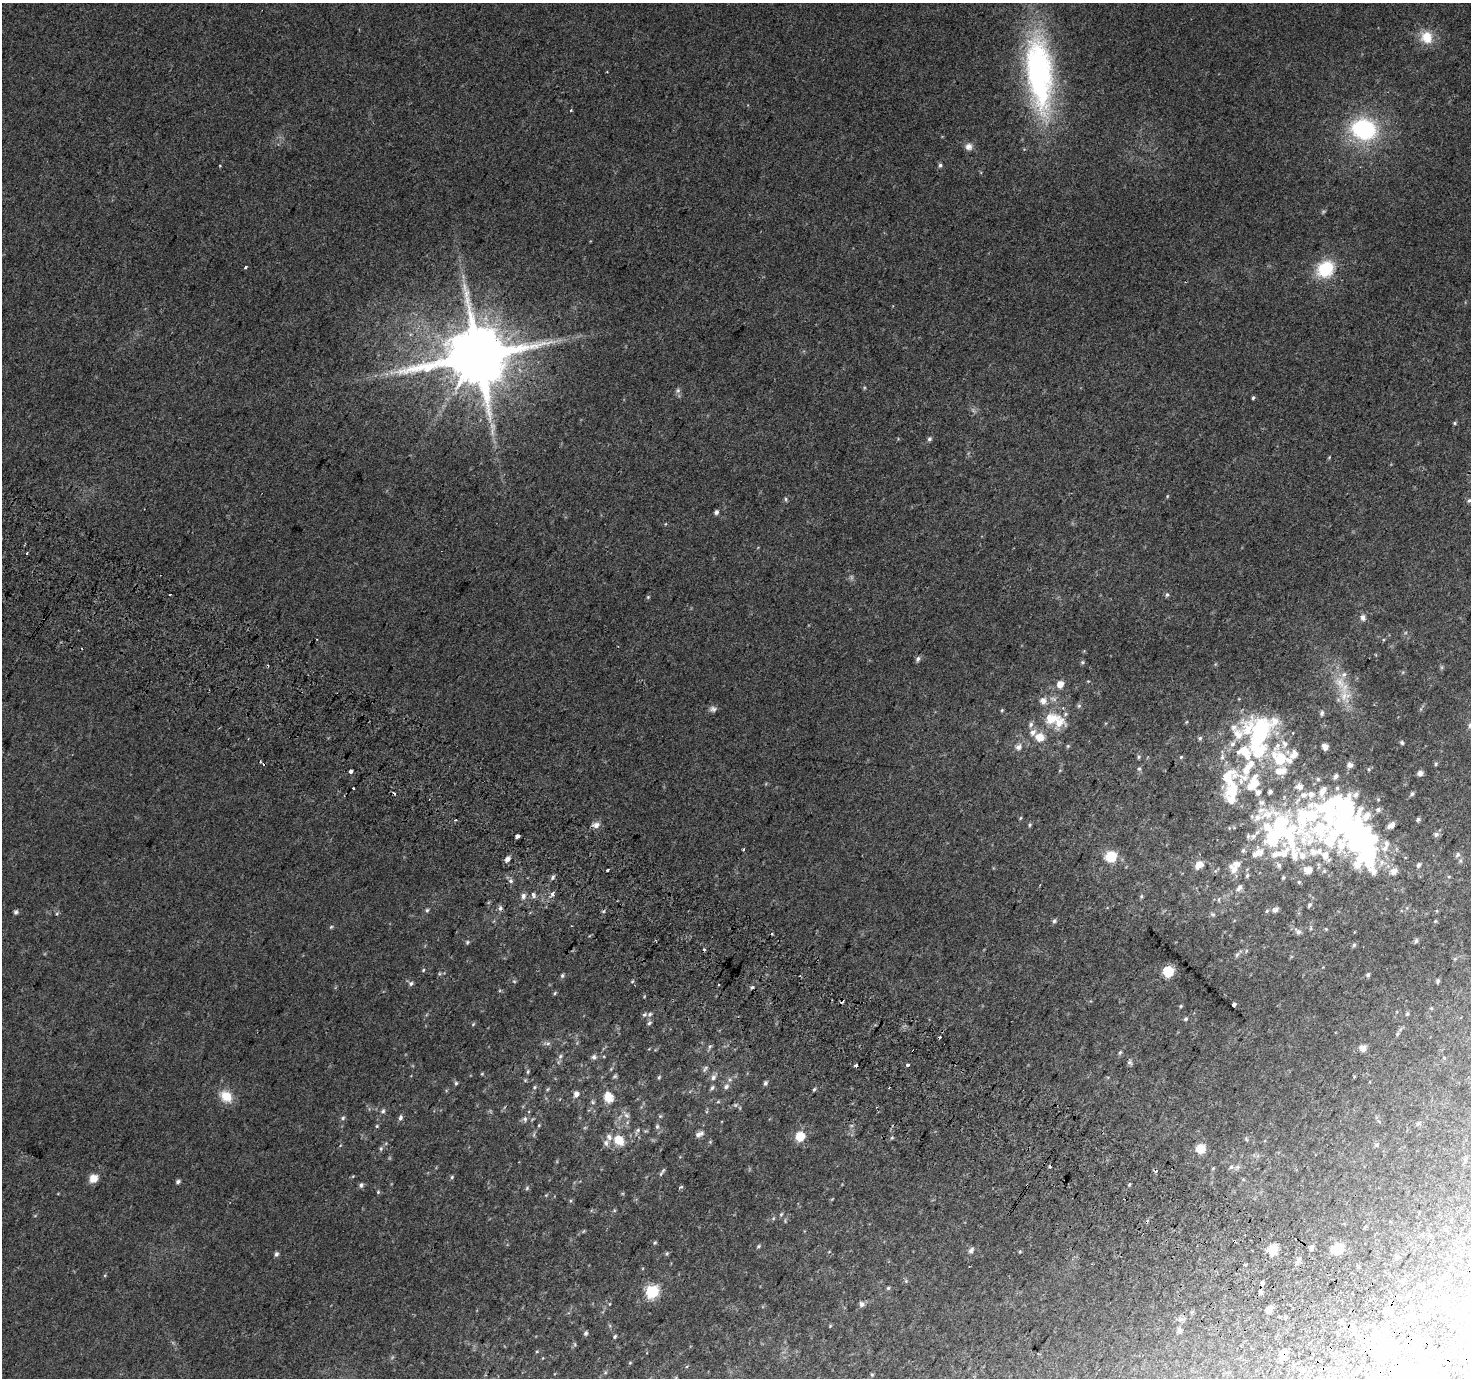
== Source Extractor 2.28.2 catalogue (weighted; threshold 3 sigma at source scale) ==
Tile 6 of 4 x 4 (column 2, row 2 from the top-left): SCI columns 1502-2970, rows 3047-4422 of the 5932 x 6025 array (HDU 1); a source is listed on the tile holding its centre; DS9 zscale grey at full resolution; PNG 1473 x 1380 px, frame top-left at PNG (2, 3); no overlay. Shown black and unused: <1% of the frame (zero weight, under 2 of 3 exposures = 2% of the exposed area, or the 3 px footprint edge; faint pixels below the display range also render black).
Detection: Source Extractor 2.28.2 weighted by HDU 2 'WHT'; one run over the whole footprint, this tile lists its part. Background 0.0371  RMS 0.011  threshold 0.048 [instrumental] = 3 sigma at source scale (4.5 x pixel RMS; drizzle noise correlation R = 1.50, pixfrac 1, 0.0396/0.0396 arcsec/px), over >= 5 px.
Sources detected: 305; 4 too faint to see at this stretch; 8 inside a brighter object's white glare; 11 cosmic-ray / hot-pixel residue — not listed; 40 inside a brighter listed object's ellipse — not listed separately; the other 242 listed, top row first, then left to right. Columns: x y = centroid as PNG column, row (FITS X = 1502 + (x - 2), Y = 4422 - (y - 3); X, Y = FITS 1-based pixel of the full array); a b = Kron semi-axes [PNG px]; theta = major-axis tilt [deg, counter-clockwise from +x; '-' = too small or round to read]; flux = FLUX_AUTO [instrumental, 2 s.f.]
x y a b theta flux
1427 37 17 15 -60 21
1039 74 95 31 -84 260
1364 129 26 21 -16 110
969 147 9 9 - 5.4
940 165 6 4 74 2
220 166 2 2 - 1.2
245 267 3 3 - 2.7
1325 269 18 15 41 48
478 356 19 16 19 11000
678 390 6 5 - 2.4
1253 398 5 3 - 1.6
1455 423 5 4 - 1.5
929 439 6 5 - 2.2
1329 457 4 4 - 1
1167 496 5 3 - 0.95
786 499 5 5 - 1.7
1469 500 7 6 - 2.6
716 512 5 4 - 3
27 553 3 2 - 0.96
1167 595 6 5 - 2
648 597 5 4 - 1.4
1363 617 7 6 - 4.8
918 659 7 5 61 3.2
1082 662 6 5 - 1.7
1344 674 9 7 43 4.7
1060 684 6 6 - 10
1344 696 18 10 82 16
1043 701 7 7 - 7.3
1079 706 6 5 - 1.8
713 709 9 7 -5 3.4
1002 710 5 4 - 1.2
1322 713 7 5 86 3
1051 719 16 11 25 22
1186 722 5 3 - 0.94
1031 724 7 6 - 3.1
1470 725 8 6 36 4.1
1033 732 9 7 46 6.1
1261 732 34 18 56 120
1238 734 27 11 -58 20
1039 737 8 7 - 16
1200 738 6 5 - 1.9
1402 743 5 5 - 1.9
1285 744 12 10 87 9.7
1068 746 6 5 - 1.4
1018 747 8 6 35 4.8
1325 747 5 5 - 7.2
1294 754 13 9 50 9.7
1139 757 6 4 64 1.5
1181 757 4 4 - 1.3
1222 757 9 6 81 3.5
1280 759 14 12 49 33
1436 764 5 4 - 1.5
1350 765 6 5 - 5.2
1248 767 43 15 59 51
1139 769 6 5 - 1.6
1369 769 5 4 - 1.5
351 771 3 3 - 16
1420 773 6 5 - 5.1
1318 779 5 5 - 1.6
1300 786 8 6 7 7.5
353 788 3 3 - 3.7
1258 792 8 6 -53 5.9
1270 792 5 5 - 2.7
1412 794 6 5 - 2.2
1021 818 5 3 - 1.2
1418 819 4 3 - 2
456 820 3 2 - 1.4
596 825 10 8 18 5.5
1030 825 6 4 69 1.5
1350 825 58 45 -32 230
1283 828 106 45 -51 270
1436 834 6 6 - 2.6
517 836 4 3 - 18
1272 838 41 20 -82 76
743 849 3 3 - 3.1
1243 850 6 5 - 2.1
1255 854 8 6 49 4
1458 855 7 6 - 2.3
1111 856 10 10 - 26
507 859 7 5 45 4.7
1199 865 11 8 44 10
1419 865 6 5 - 2.3
1233 869 13 8 -55 8.4
608 870 4 2 - 2.1
1309 870 10 9 - 10
1394 871 10 8 48 6.6
1247 875 6 4 69 1.7
553 877 7 4 52 2.2
1283 878 5 4 - 1.6
510 881 7 7 - 2.9
1299 882 5 4 - 1.3
1239 888 11 6 55 4
533 894 5 4 - 4.5
552 894 5 5 - 5.4
523 896 7 6 - 4.5
1141 896 6 4 71 1.5
1219 900 7 3 82 1.5
1309 905 6 4 58 2.1
427 910 6 5 - 1.6
1275 910 8 6 33 3.1
1267 911 5 4 - 1.5
16 912 6 5 - 2.2
1213 914 7 4 -19 1.9
1054 921 6 5 - 2.3
1435 921 4 4 - 1.1
331 927 5 4 - 1.4
1311 928 6 4 72 1.2
1326 929 4 4 - 0.91
1298 932 9 6 -45 3.9
772 934 3 2 - 1.1
1416 941 6 5 - 2.6
467 942 6 5 - 1.6
1354 945 5 4 - 2.1
1246 951 6 3 72 1.3
1237 955 8 5 54 2.2
1455 959 6 4 2 1.2
423 970 5 4 - 1.3
1168 971 6 6 - 87
1368 975 5 5 - 2.1
562 976 6 5 - 2
514 981 5 4 - 1.3
1438 981 4 3 - 2
632 982 5 3 - 1.1
411 983 6 6 - 2.5
719 984 3 3 - 3
752 987 5 4 - 1.6
555 993 5 4 - 1.3
1234 1004 4 3 - 8.6
1181 1006 5 4 - 1.1
1431 1008 5 4 - 1.1
1407 1013 6 4 68 1.6
650 1014 6 5 - 2.3
1185 1019 5 4 - 1.8
649 1023 7 4 37 1.8
473 1024 6 4 46 1.3
1397 1034 6 4 48 1.6
940 1037 3 3 - 2.7
548 1043 6 4 1 2.2
710 1046 6 4 42 1.8
1363 1048 8 8 - 6.3
1120 1052 7 4 62 1.8
560 1056 7 5 68 2.8
594 1057 7 6 - 3.1
1130 1062 8 6 -25 2.4
908 1065 3 3 - 7.8
856 1066 3 3 - 8.8
705 1069 10 4 65 2.4
528 1072 6 5 - 1.7
482 1074 5 4 - 1.1
615 1076 6 5 - 1.6
1354 1076 4 3 - 0.85
659 1077 5 4 - 1.4
713 1077 9 6 71 3.8
525 1080 5 4 - 1.3
456 1083 5 5 - 1.6
765 1083 6 4 67 2.5
726 1086 8 7 - 3.4
534 1087 6 4 88 1.5
712 1088 7 5 46 2.1
889 1088 2 2 - 0.96
548 1089 6 3 70 1.3
814 1089 5 4 - 1.5
576 1094 8 7 - 5.2
226 1096 16 12 -42 19
608 1097 14 10 -66 14
593 1102 6 5 - 1.7
718 1102 6 4 2 1.3
735 1105 7 5 35 2.1
383 1111 7 5 61 2.4
626 1115 9 7 -33 3.7
400 1117 8 5 82 2.9
343 1118 6 5 - 2
525 1119 8 6 -89 3
1418 1123 7 4 52 1.9
539 1125 5 4 - 1
377 1126 5 4 - 1.3
657 1126 7 5 88 2.2
638 1130 6 5 - 2
699 1134 11 6 23 4.8
800 1136 9 8 - 20
892 1138 5 4 - 1.4
1246 1139 6 4 -47 1.6
619 1140 12 10 -47 18
606 1143 9 7 -73 3.8
1376 1145 6 5 - 1.9
1201 1148 8 8 - 18
381 1149 6 5 - 1.8
1465 1159 7 5 53 1.9
1049 1166 3 3 - 3.5
1231 1167 6 5 - 2.3
663 1170 9 4 47 2
353 1176 6 4 18 1
452 1177 6 4 50 1.5
93 1178 9 8 - 11
1243 1179 6 4 0 1.3
178 1182 6 5 - 2.4
1129 1184 4 3 - 1.2
361 1185 6 5 - 2.8
680 1187 5 3 - 2.3
527 1188 7 4 47 1.6
378 1192 5 4 - 1.3
546 1195 4 4 - 0.87
781 1214 6 4 45 1.4
1365 1227 5 4 - 1.2
1234 1241 4 3 - 6.9
655 1243 5 4 - 1.4
758 1246 6 4 28 1.5
1312 1248 6 4 58 3.6
1273 1249 8 7 - 26
1338 1249 11 8 23 23
971 1250 10 6 56 3.4
1020 1252 5 3 - 1
276 1254 6 5 - 2.8
1397 1257 6 5 - 1.8
1299 1259 7 6 - 3.4
1244 1265 4 3 - 1.4
1358 1266 6 3 -72 1.1
906 1281 6 4 -48 1.5
1262 1283 4 3 - 12
888 1288 5 5 - 1.5
652 1291 7 6 - 130
1260 1292 5 5 - 2.4
1390 1302 4 3 - 9.9
1430 1302 9 8 - 4
609 1304 5 3 - 0.84
861 1304 7 5 89 3.4
1269 1310 6 5 - 8.4
1387 1311 6 5 - 6.5
1279 1316 3 2 - 1.9
1285 1317 4 3 - 4.1
1427 1317 5 5 - 1.8
830 1326 5 4 - 0.99
1179 1330 6 5 - 4.3
586 1333 5 5 - 2.1
615 1336 5 4 - 1.5
575 1344 6 3 -71 1.3
1387 1347 13 12 - 38
537 1351 5 3 - 0.97
1283 1354 9 8 - 9.5
630 1363 5 3 - 0.93
1412 1371 11 8 64 6
872 1375 5 3 - 1
Overlapping masked pixels (flux is a lower limit): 3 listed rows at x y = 1234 1241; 1390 1302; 1283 1354
Isophote crosses this tile's border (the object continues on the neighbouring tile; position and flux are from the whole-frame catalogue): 2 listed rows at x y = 1469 500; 1470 725